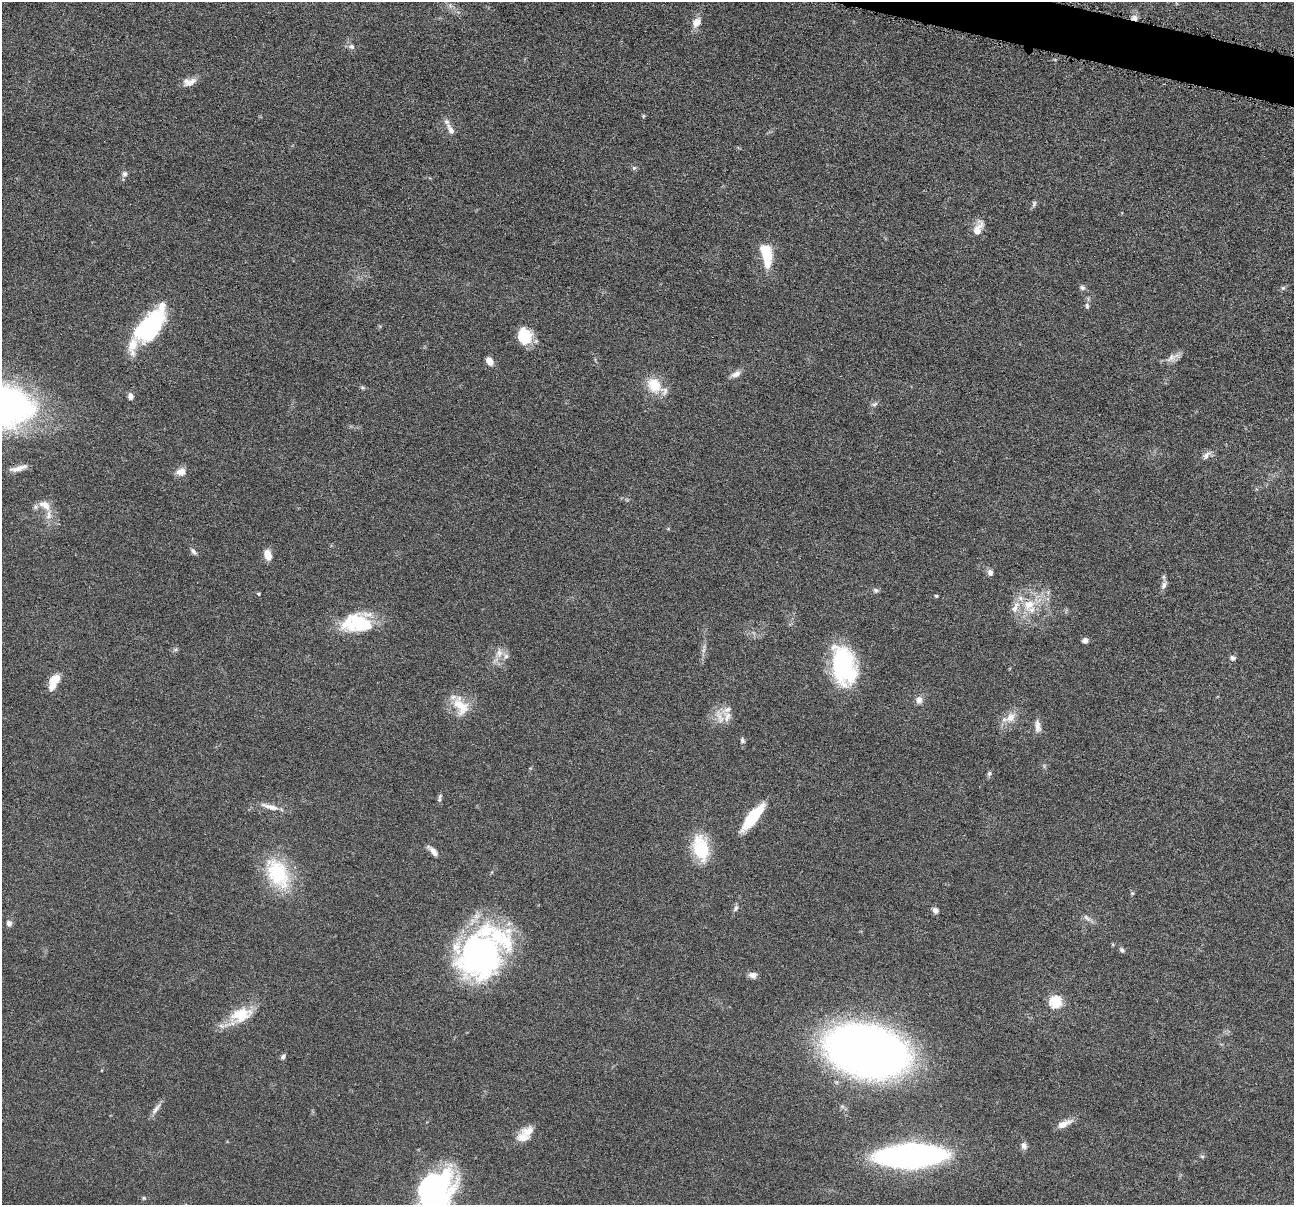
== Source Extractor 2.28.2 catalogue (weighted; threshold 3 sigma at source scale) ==
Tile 10 of 4 x 4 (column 2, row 3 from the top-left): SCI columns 1298-2589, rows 1457-2659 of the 5180 x 5196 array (HDU 1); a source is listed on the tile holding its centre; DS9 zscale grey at full resolution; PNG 1296 x 1207 px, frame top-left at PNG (2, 2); no overlay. Shown black and unused: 1% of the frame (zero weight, under 4 of 8 exposures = <1% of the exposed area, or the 3 px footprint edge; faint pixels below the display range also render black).
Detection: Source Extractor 2.28.2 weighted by HDU 2 'WHT'; one run over the whole footprint, this tile lists its part. Background 0.0365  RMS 0.0033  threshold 0.0134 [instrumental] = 3 sigma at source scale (4.09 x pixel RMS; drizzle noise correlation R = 1.36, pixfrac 0.8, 0.05/0.05 arcsec/px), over >= 5 px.
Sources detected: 87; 1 too faint to see at this stretch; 4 inside a brighter object's white glare — not listed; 8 inside a brighter listed object's ellipse — not listed separately; the other 74 listed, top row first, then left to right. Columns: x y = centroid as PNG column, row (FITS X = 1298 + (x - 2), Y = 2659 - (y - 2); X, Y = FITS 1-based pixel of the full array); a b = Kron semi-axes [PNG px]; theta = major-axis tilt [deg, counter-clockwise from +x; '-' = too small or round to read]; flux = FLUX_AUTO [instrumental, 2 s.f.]
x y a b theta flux
1134 18 8 7 - 1.3
696 22 11 8 55 3.1
352 47 8 7 - 0.98
190 83 20 8 31 2.2
643 116 6 3 71 0.32
451 130 14 8 -53 2
634 168 6 5 - 0.51
125 174 8 7 - 0.94
1034 203 9 5 70 0.71
978 229 21 10 66 3.5
766 254 27 11 -81 11
1082 288 8 6 -29 0.8
1283 288 5 5 - 0.48
1087 306 8 5 -81 0.72
150 327 36 20 50 37
526 336 20 16 -84 5.9
1171 358 17 8 43 2.2
489 361 9 6 -57 2.5
736 374 13 7 27 1.7
654 385 21 17 -63 7.6
362 387 6 4 -19 0.44
130 396 7 5 -84 1.5
875 404 9 5 27 0.75
1207 455 14 7 50 1.6
18 468 22 5 15 2.3
181 472 12 9 8 2.4
45 505 21 11 -31 3.3
193 551 10 5 -46 0.93
268 555 11 7 -75 3.6
990 573 7 6 - 1.2
1164 585 12 6 64 1.3
875 590 7 6 - 0.71
258 594 5 4 - 0.33
936 596 4 3 - 0.43
1029 605 19 17 42 8.4
355 622 41 22 26 16
1085 640 6 6 - 1.2
499 653 12 9 87 2.3
1233 658 7 6 - 0.93
843 665 40 22 -77 34
54 682 20 9 65 4.8
919 700 9 8 - 1.6
461 706 29 17 -59 6.9
727 716 16 11 84 3.3
1010 717 16 11 44 3.5
1038 726 17 7 -84 1.9
742 740 7 6 - 0.7
989 774 7 6 - 0.67
440 797 9 4 57 0.63
270 807 27 6 -16 2.9
752 817 27 9 51 15
701 849 28 20 -84 12
433 851 13 5 -47 2
278 873 42 25 -62 20
1132 893 5 5 - 0.44
736 908 9 5 62 0.8
935 910 8 7 - 1.2
1087 918 13 5 -45 1.1
9 923 7 6 - 1.3
1122 950 7 6 - 0.63
479 955 49 48 - 78
753 975 10 7 -10 1.5
1056 1002 6 6 - 32
240 1015 35 18 27 9.6
866 1051 51 33 -14 310
283 1057 7 5 51 0.71
156 1109 19 5 52 1.6
1064 1124 19 7 25 2.6
528 1131 18 12 10 3.7
1024 1145 10 7 -67 1.3
910 1156 43 14 3 180
1202 1156 6 4 -1 0.44
432 1190 39 36 57 62
144 1198 5 5 - 0.4
Overlapping masked pixels (flux is a lower limit): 1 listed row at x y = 1134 18
Isophote crosses this tile's border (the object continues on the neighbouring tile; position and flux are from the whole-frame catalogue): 1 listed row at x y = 432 1190